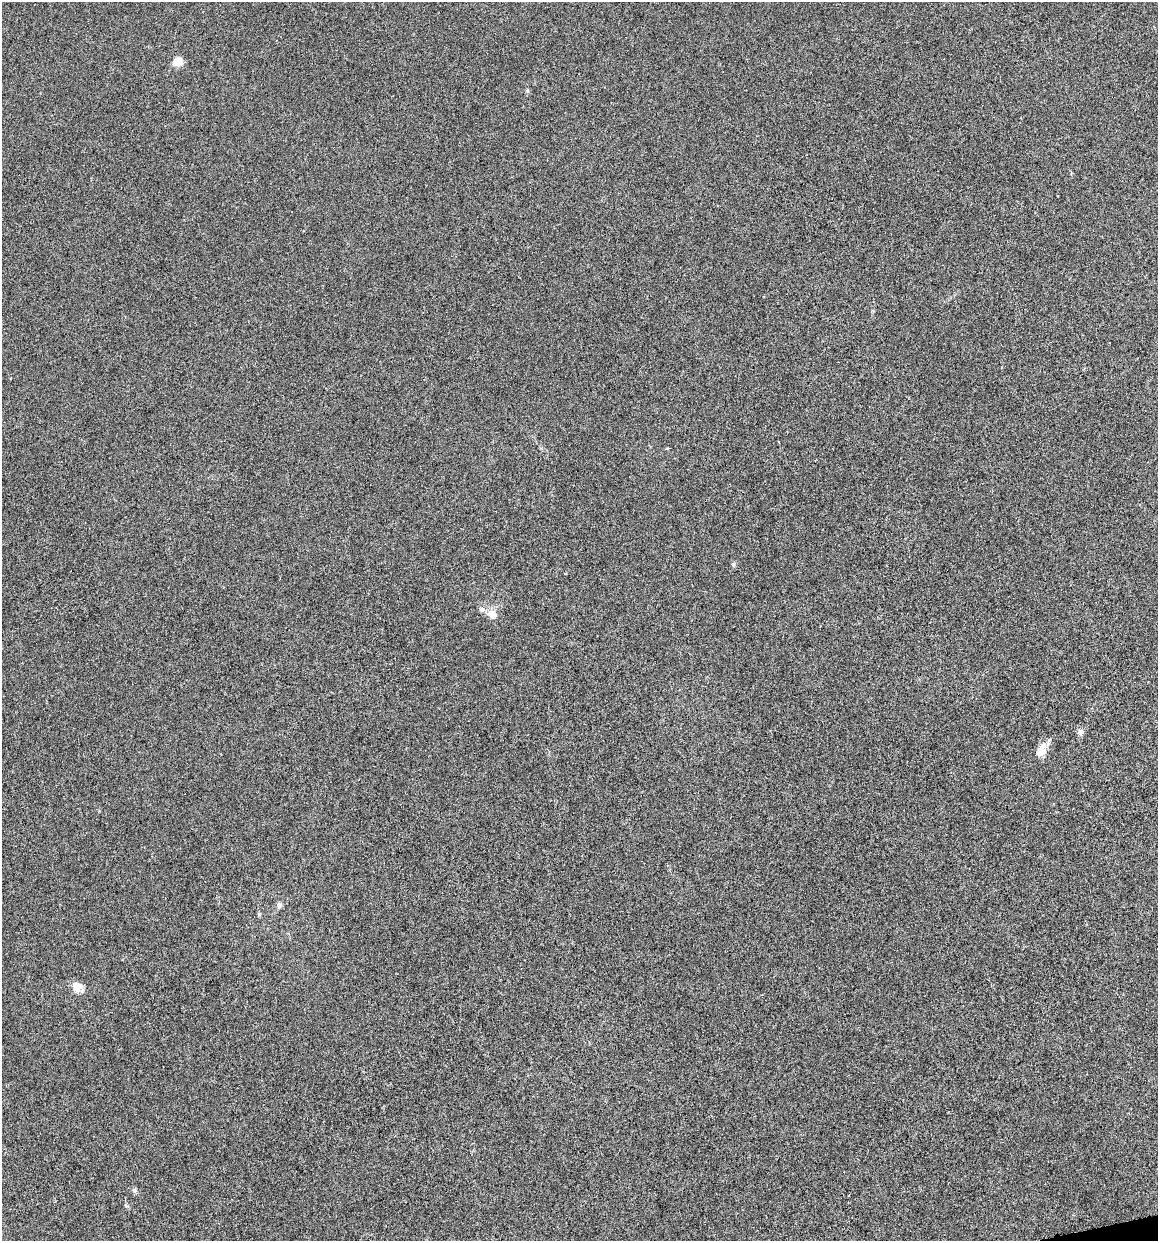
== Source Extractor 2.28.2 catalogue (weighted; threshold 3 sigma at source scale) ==
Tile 6 of 4 x 4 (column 2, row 2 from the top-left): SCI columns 1244-2399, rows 2484-3722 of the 4745 x 4962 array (HDU 1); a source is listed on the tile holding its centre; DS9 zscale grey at full resolution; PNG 1160 x 1243 px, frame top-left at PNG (2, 2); no overlay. Shown black and unused: <1% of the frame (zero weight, under 4 of 8 exposures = <1% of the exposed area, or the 3 px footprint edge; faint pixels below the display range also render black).
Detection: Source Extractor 2.28.2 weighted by HDU 2 'WHT'; one run over the whole footprint, this tile lists its part. Background -6.77e-04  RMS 0.0021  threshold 0.00878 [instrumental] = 3 sigma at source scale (4.09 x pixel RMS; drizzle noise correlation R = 1.36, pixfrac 0.8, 0.0396/0.0396 arcsec/px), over >= 5 px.
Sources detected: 9; all 9 listed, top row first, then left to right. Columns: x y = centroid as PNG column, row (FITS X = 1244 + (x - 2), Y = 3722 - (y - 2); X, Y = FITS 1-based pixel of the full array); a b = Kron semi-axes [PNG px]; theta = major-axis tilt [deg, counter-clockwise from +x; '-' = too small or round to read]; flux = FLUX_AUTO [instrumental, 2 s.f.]
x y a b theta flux
177 62 11 10 - 1.8
733 564 6 4 45 0.29
492 614 14 10 -33 1.8
1080 732 8 7 - 0.69
1041 750 18 11 62 2.4
279 905 8 6 -82 0.57
259 914 5 5 - 0.25
77 987 12 12 - 1.8
134 1190 6 6 - 0.43